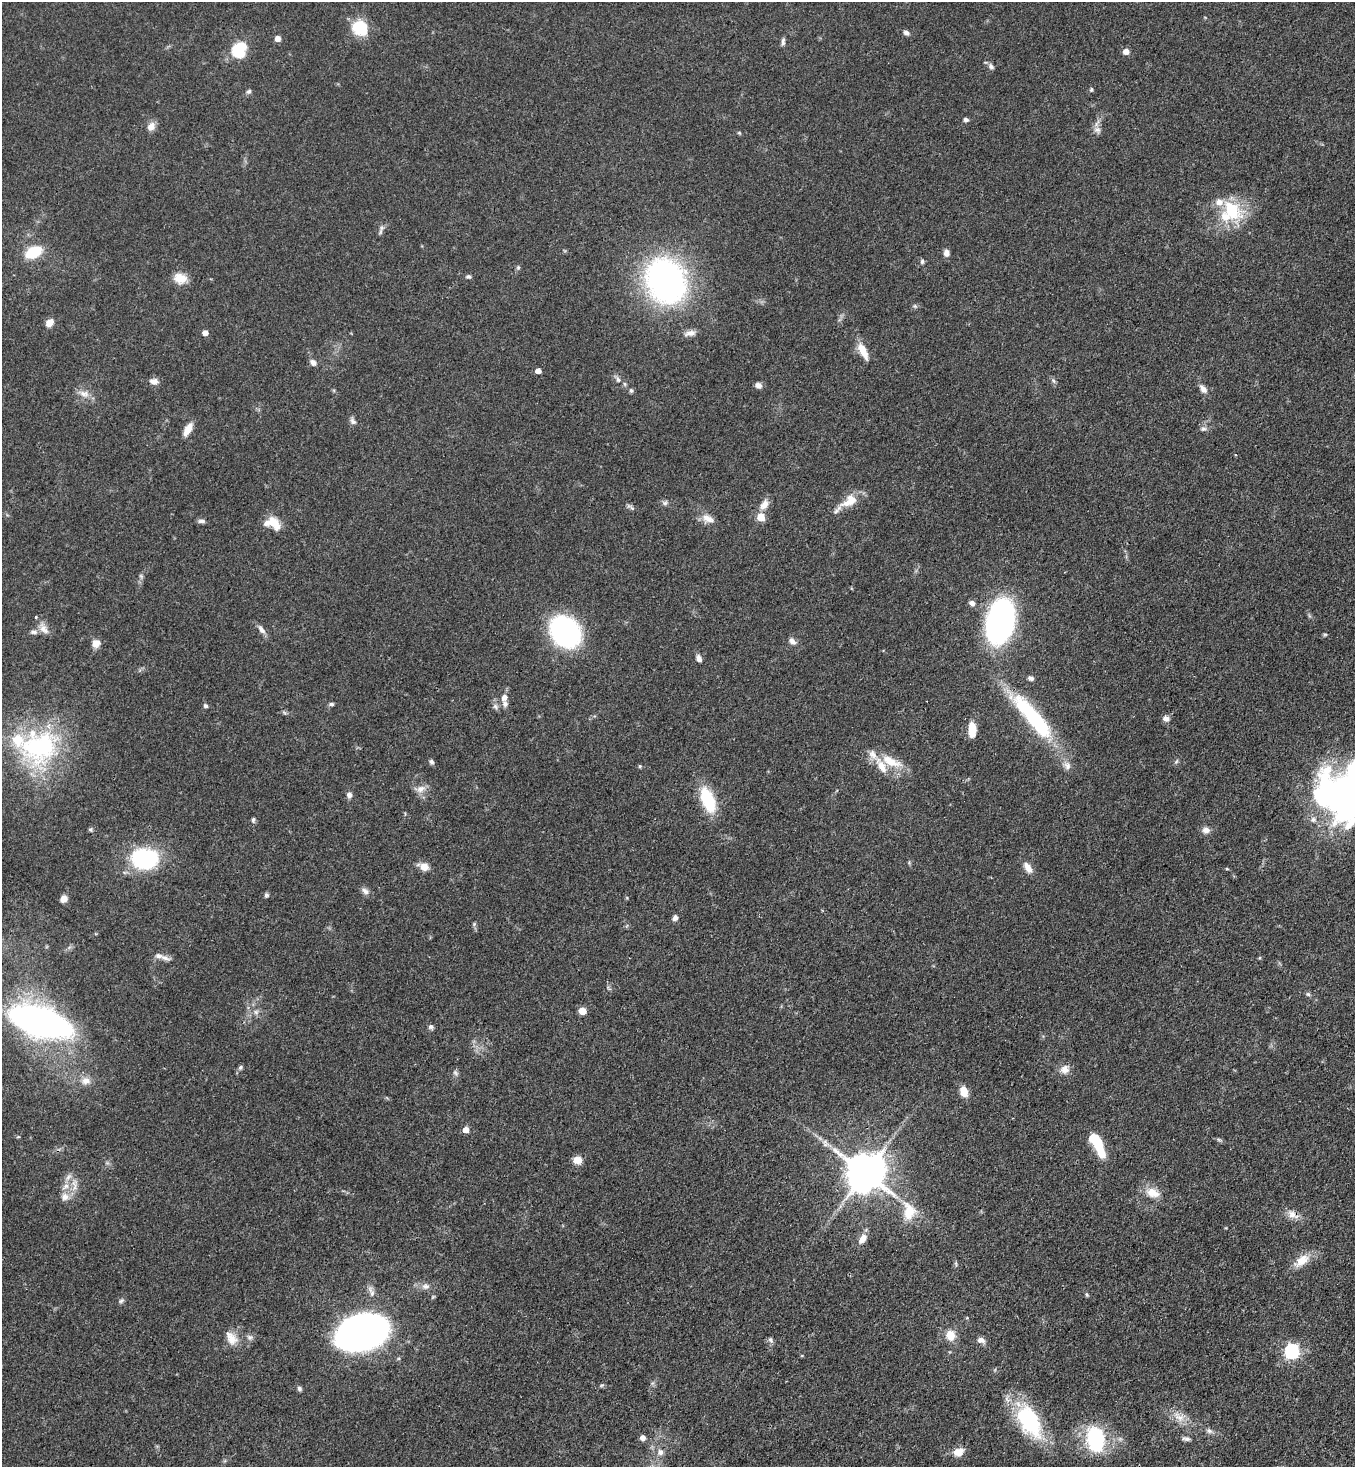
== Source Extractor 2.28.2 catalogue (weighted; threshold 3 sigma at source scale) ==
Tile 6 of 4 x 4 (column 2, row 2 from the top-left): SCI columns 1581-2933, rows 2997-4461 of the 6015 x 5992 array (HDU 1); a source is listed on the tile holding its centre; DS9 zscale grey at full resolution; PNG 1357 x 1469 px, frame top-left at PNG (2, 2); no overlay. Shown black and unused: <1% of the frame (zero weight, under 3 of 4 exposures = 7% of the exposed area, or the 3 px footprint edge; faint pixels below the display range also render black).
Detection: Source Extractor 2.28.2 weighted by HDU 2 'WHT'; one run over the whole footprint, this tile lists its part. Background 0.0644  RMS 0.0036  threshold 0.0163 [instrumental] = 3 sigma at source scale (4.5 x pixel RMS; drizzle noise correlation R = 1.50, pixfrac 1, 0.05/0.05 arcsec/px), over >= 5 px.
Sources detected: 145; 1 cosmic-ray / hot-pixel residue — not listed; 10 inside a brighter listed object's ellipse — not listed separately; the other 134 listed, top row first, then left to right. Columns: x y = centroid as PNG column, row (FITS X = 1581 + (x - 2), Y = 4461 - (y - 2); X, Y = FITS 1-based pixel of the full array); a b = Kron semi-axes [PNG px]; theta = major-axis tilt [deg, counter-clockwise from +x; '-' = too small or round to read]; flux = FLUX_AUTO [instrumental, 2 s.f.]
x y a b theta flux
359 27 17 14 -39 13
906 33 7 5 -25 1.2
277 39 6 5 - 2.1
783 42 10 5 89 1.1
238 50 10 7 60 26
1126 51 6 6 - 2.3
991 66 9 6 -51 1.1
1091 90 6 5 - 0.57
249 91 7 6 - 0.78
966 120 6 5 - 1
151 126 11 8 49 2.7
1097 130 10 9 - 1.8
739 133 5 4 - 0.43
1232 210 32 21 -50 17
381 228 9 6 67 1.2
33 252 14 9 27 14
946 253 8 6 -86 1.8
922 261 6 5 - 0.72
518 267 6 5 - 0.54
468 276 7 5 1 0.71
180 278 16 12 -11 5
665 281 46 37 -66 110
915 306 6 5 - 0.64
50 323 9 7 45 3.1
205 333 5 5 - 1.9
690 333 17 7 10 2.2
863 351 23 8 -64 5.2
313 363 8 6 -41 1.6
538 371 5 5 - 2
618 379 9 5 -72 1.1
1053 380 8 4 -59 0.77
154 381 11 8 -4 2
625 384 6 5 - 0.6
758 385 8 6 -20 1.6
1203 389 13 7 -53 2
631 391 6 5 - 0.65
84 394 15 9 -14 3.1
353 421 10 7 -61 1.2
188 429 15 7 58 3.9
1203 429 9 5 9 1
849 501 24 13 33 6.7
665 503 8 6 -13 0.99
764 504 15 9 58 3
632 508 7 4 -34 0.7
761 517 7 6 - 6.7
708 519 18 9 -27 3.3
201 521 10 5 -3 1.1
273 523 20 12 -22 6.2
141 576 7 4 -45 0.58
972 603 6 5 - 1.5
1000 621 26 16 78 150
44 629 18 9 -55 2.9
261 630 13 7 -53 1.8
33 632 10 7 0 1.4
565 632 21 17 -48 100
1325 634 6 4 0 0.44
792 641 10 7 -42 1.6
96 643 10 9 - 2.7
699 658 8 6 -69 1.6
1031 678 7 5 -27 1.1
504 698 11 8 75 2.3
331 704 6 5 - 0.69
205 706 6 5 - 0.8
495 706 8 6 -63 1.1
1033 717 61 14 -49 43
1166 718 8 6 -20 1.8
972 730 14 7 -88 6.6
39 746 54 47 21 51
891 761 28 12 -24 8.7
1176 761 7 4 44 0.6
431 762 7 5 -72 0.83
640 766 5 4 - 0.48
1067 766 12 9 -78 2.1
421 789 13 9 22 2.6
1345 794 53 48 33 180
349 795 7 6 - 1.4
708 800 27 13 -68 17
253 820 7 5 80 0.72
1206 830 10 8 -7 1.9
144 859 32 24 -3 29
424 866 12 8 -18 3.3
1028 868 14 7 -58 3
1227 869 4 3 - 0.44
365 891 11 7 -42 1.6
266 895 6 6 - 0.76
63 899 8 7 - 2.2
675 918 8 6 69 1.2
474 924 5 5 - 0.55
165 958 16 5 -20 1.6
1308 994 6 5 - 0.7
582 1011 6 6 - 3.6
256 1012 6 6 - 1.1
40 1022 39 16 -17 230
431 1027 7 7 - 0.92
240 1067 8 5 52 0.79
1065 1069 12 11 - 2.7
455 1073 9 6 -42 0.9
86 1081 13 9 5 2.8
964 1091 11 8 -72 4.5
466 1130 5 5 - 2.8
1219 1140 7 4 -19 0.62
1097 1143 25 8 -61 18
825 1145 7 7 - 1.3
577 1160 10 8 3 3.2
865 1173 11 11 - 1200
68 1177 11 6 58 1.7
74 1185 17 6 -82 2.5
1153 1193 20 12 -23 5
65 1197 11 10 - 2.7
909 1211 27 18 -86 9
1292 1214 18 9 -34 3.1
863 1239 12 7 56 3.2
1301 1261 24 12 36 5.7
426 1286 11 7 -6 1.8
371 1292 17 6 -73 2
1087 1295 6 4 -70 0.51
121 1301 8 5 41 0.78
362 1332 32 20 16 300
950 1335 10 9 - 5.3
249 1337 8 6 -35 1.2
231 1338 20 12 -54 4.6
771 1340 8 6 -63 0.92
981 1340 9 7 -14 1.7
1292 1351 6 6 - 73
602 1385 6 4 41 0.53
299 1388 7 5 -47 0.84
1180 1418 14 9 -18 3.6
1029 1421 41 23 -60 32
1209 1431 9 6 -10 1.2
642 1438 6 6 - 1.6
1095 1439 21 15 -76 35
1186 1439 10 5 -4 1.2
660 1452 8 8 - 1.8
958 1452 14 10 21 3.7
Overlapping masked pixels (flux is a lower limit): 2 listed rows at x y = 865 1173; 1292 1214
Isophote crosses this tile's border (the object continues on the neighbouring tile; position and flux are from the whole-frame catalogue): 1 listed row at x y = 1345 794